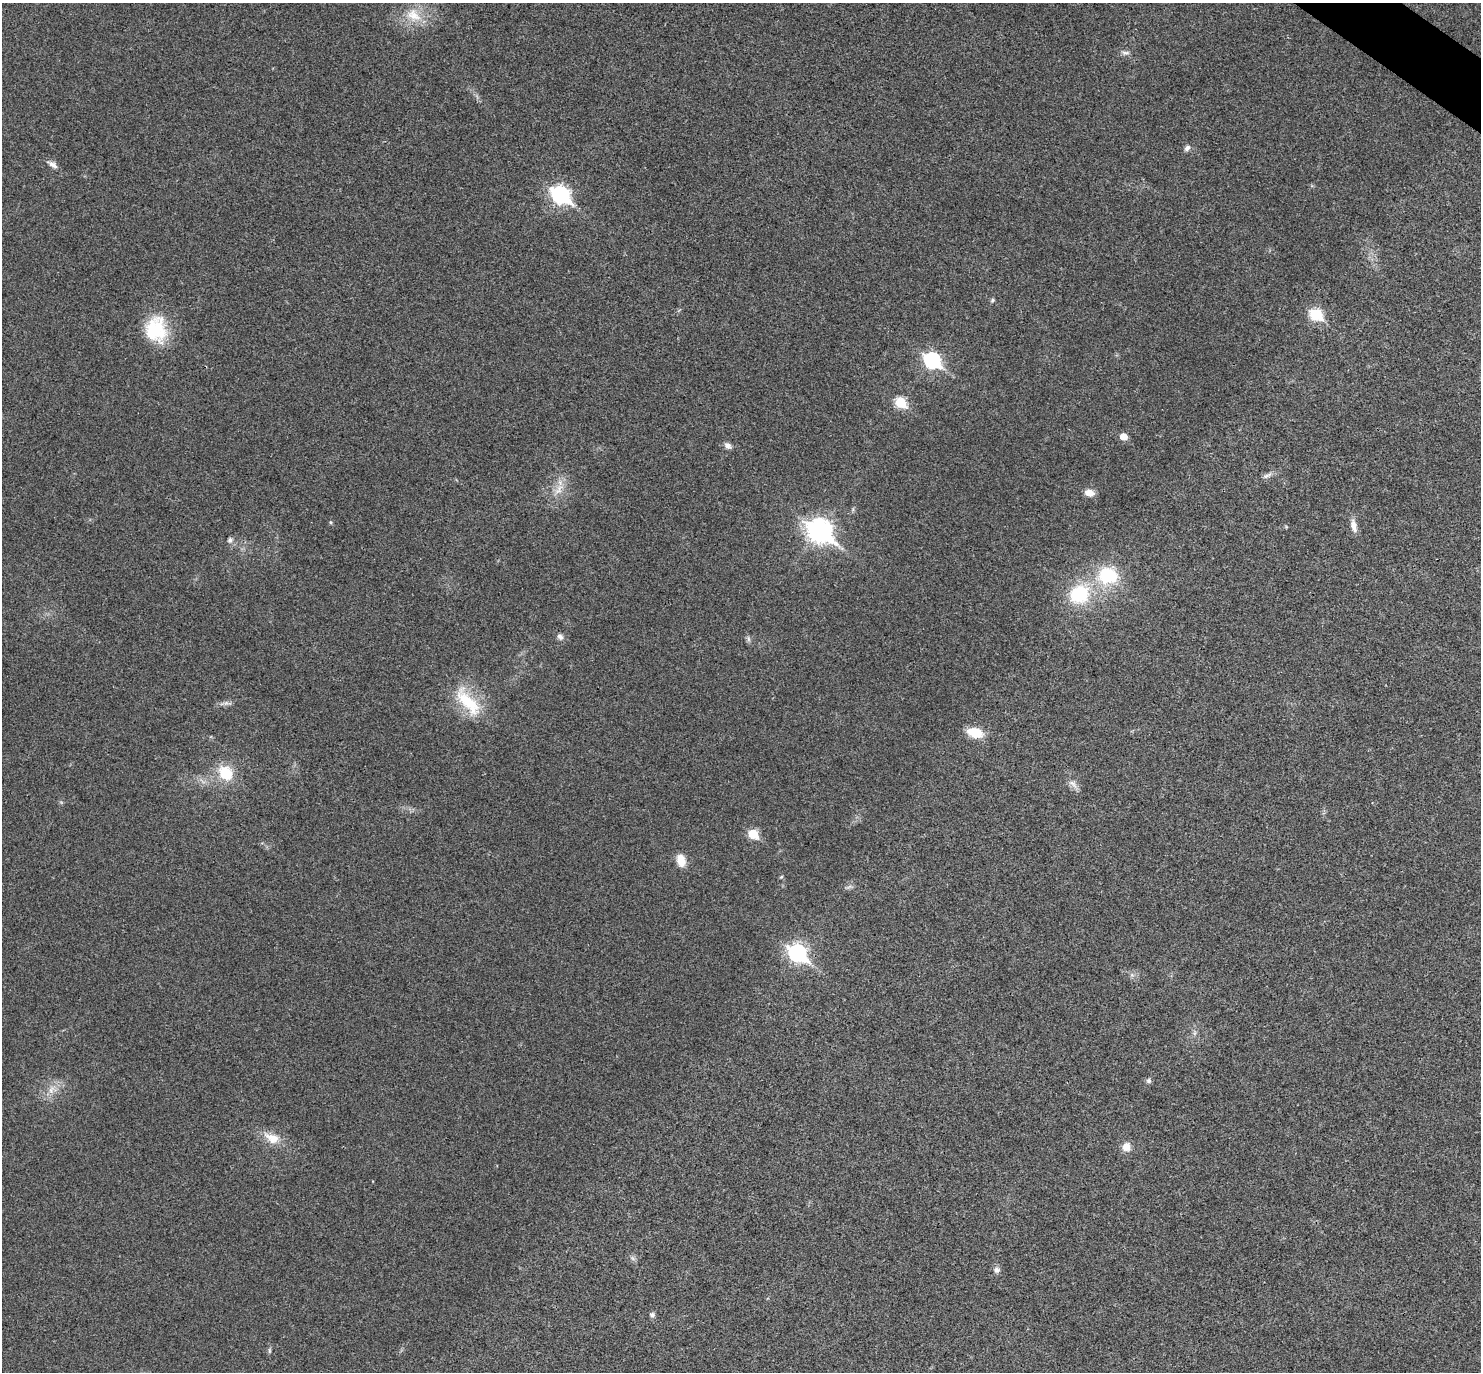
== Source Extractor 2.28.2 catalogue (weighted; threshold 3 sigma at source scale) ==
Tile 10 of 4 x 4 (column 2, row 3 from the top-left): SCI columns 1485-2963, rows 1665-3034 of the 5923 x 5927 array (HDU 1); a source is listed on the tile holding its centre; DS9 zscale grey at full resolution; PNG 1483 x 1374 px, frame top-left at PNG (2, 3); no overlay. Shown black and unused: <1% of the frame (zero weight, under 3 of 4 exposures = <1% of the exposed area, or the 3 px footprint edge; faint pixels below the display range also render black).
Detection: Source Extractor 2.28.2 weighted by HDU 2 'WHT'; one run over the whole footprint, this tile lists its part. Background 0.0226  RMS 0.0056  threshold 0.0254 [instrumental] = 3 sigma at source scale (4.5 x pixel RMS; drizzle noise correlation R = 1.50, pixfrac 1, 0.05/0.05 arcsec/px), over >= 5 px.
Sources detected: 40; all 40 listed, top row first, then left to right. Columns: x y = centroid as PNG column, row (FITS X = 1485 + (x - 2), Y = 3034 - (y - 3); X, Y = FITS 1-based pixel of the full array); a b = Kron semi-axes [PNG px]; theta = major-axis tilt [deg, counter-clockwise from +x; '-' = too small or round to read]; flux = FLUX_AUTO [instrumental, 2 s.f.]
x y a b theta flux
413 15 23 16 -31 13
1125 53 11 5 3 1.8
1187 148 9 6 46 1.8
52 164 15 6 -32 2.8
560 195 9 7 -36 170
992 300 6 5 - 0.94
1316 314 7 6 - 47
156 329 32 26 -85 29
932 360 8 7 - 110
901 403 6 6 - 31
1123 436 6 5 - 6.7
728 446 11 7 -36 2.3
1267 475 15 5 28 2.3
558 490 17 8 53 5.8
1089 493 11 8 -10 4.7
1354 526 17 7 -77 4.4
819 530 11 8 -37 400
230 540 6 5 - 1.8
1108 575 22 19 -2 31
1079 594 20 18 24 34
560 637 9 7 -43 2.1
748 639 9 4 -82 1.2
468 702 49 18 -51 25
226 703 7 5 44 1.5
975 733 15 9 -14 14
225 773 16 13 -47 17
1073 784 17 6 -43 3.2
753 834 6 5 - 22
681 860 14 10 -74 7
781 877 5 5 - 0.78
797 953 9 7 -37 170
1132 975 7 5 -44 1.3
1149 1081 7 7 - 1.3
51 1090 12 8 71 4.5
272 1138 24 13 -25 9.4
1126 1147 9 8 - 5.9
632 1258 7 4 -70 1.2
997 1270 8 8 - 2
652 1315 5 5 - 2
269 1351 8 4 -90 0.99